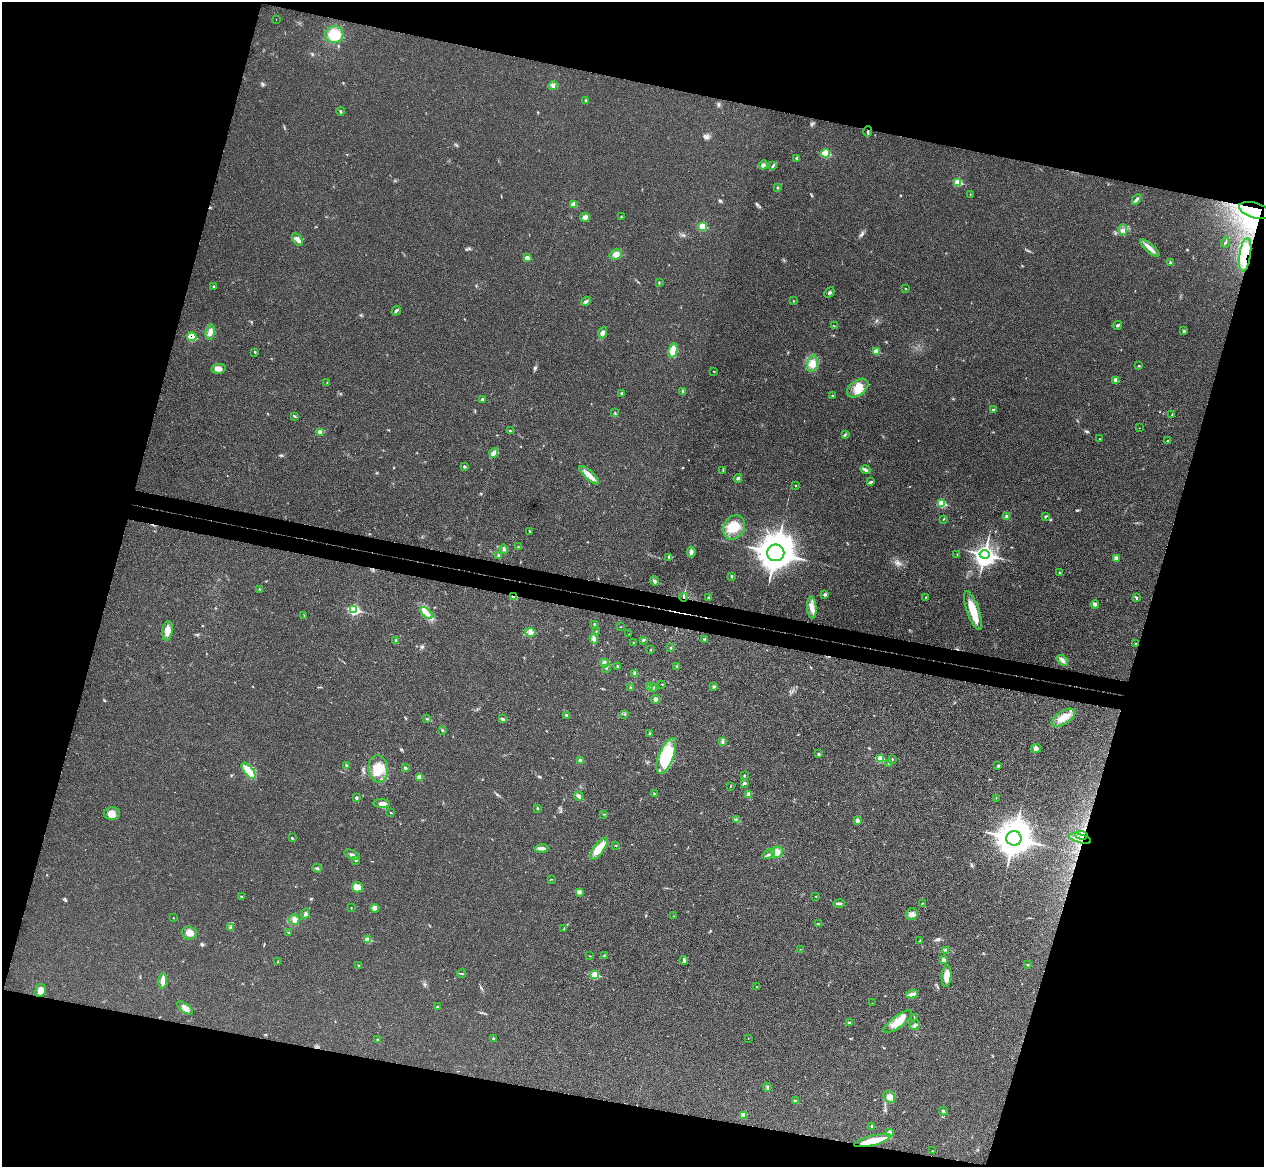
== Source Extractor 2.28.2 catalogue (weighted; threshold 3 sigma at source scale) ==
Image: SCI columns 19-5064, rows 302-4961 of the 5084 x 5145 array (HDU 1 of 3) = the unmasked area's bounding box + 8 px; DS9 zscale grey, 4 x 4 block average (1 PNG px = mean of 4 x 4 image px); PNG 1266 x 1169 px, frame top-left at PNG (2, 2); each listed source drawn as its Kron ellipse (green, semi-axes under 4 px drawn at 4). Shown black and unused: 33% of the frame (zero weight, under 3 of 4 exposures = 6% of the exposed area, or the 3 px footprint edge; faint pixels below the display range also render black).
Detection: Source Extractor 2.28.2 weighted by HDU 2 'WHT'. Background 0.0253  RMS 0.0061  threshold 0.0274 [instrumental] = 3 sigma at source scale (4.5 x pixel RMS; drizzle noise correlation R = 1.50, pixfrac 1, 0.05/0.05 arcsec/px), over >= 5 px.
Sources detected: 242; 1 inside a brighter object's white glare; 1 cosmic-ray / hot-pixel residue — neither listed nor drawn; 7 inside a brighter listed object's ellipse — not listed separately; the other 233 listed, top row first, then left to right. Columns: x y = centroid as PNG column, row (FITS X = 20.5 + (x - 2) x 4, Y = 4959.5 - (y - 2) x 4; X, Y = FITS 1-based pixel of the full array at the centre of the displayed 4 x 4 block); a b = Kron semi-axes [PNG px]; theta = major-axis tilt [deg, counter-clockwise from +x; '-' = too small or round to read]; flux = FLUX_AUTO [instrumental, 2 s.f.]
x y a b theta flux
276 19 2 2 - 0.77
334 34 9 8 - 89
553 85 4 4 - 11
586 100 3 2 - 4
341 111 4 2 - 3.5
868 132 5 2 - 4.8
825 153 4 3 - 56
797 159 3 2 - 6.6
764 165 4 4 - 8.2
773 166 3 2 - 3.3
958 182 4 3 - 53
777 187 3 2 - 3.3
970 194 2 2 - 1.3
1136 199 5 2 - 7.1
573 205 3 3 - 21
1255 210 16 7 -15 97
585 217 5 4 - 15
621 217 2 2 - 2.3
702 226 3 3 - 57
1123 230 5 3 - 11
297 239 7 3 -61 13
1225 242 5 2 - 3
1150 248 12 4 -40 23
616 254 6 5 - 19
1245 255 17 6 81 150
527 258 3 2 - 16
1170 263 3 2 - 3.4
659 282 2 2 - 1.5
214 287 3 3 - 4.5
905 288 2 2 - 1.8
829 292 5 3 - 7
586 301 5 3 - 6.8
793 301 2 2 - 1.8
396 311 5 2 - 5
1117 325 5 3 - 6.3
834 326 2 2 - 1.3
1184 331 2 2 - 1.5
210 332 7 4 82 21
603 332 6 3 69 11
192 337 4 4 - 51
673 350 7 4 76 39
876 351 3 2 - 32
255 352 3 2 - 2.5
812 364 8 5 74 25
1139 366 3 2 - 2.9
219 369 7 4 9 22
714 372 2 2 - 1.6
1116 380 3 2 - 17
327 383 2 2 - 2.1
858 388 12 7 36 44
683 391 3 2 - 6.7
621 393 3 2 - 3.5
832 396 3 2 - 2.6
482 399 3 3 - 5.4
993 410 4 2 - 4
615 413 2 2 - 2.7
1172 414 4 2 - 1.7
294 416 3 2 - 3.3
1139 428 2 2 - 0.77
510 431 3 2 - 4.1
321 432 3 2 - 5.4
845 434 4 2 - 4.3
1100 439 2 2 - 1.1
1167 440 2 2 - 1.5
494 453 5 4 - 12
464 467 3 2 - 5.7
723 470 4 2 - 3
865 470 5 3 - 8
589 475 13 4 -42 31
738 478 4 3 - 6.1
871 482 4 2 - 4.7
795 485 2 2 - 2.7
942 503 3 2 - 78
1007 516 3 3 - 5.9
1046 516 4 2 - 4.1
943 519 2 2 - 1.4
734 527 13 10 59 67
529 531 2 2 - 1.7
518 547 2 2 - 2.1
504 549 4 3 - 6.6
691 552 5 4 - 11
776 553 8 8 - 6300
957 554 2 2 - 1
985 554 5 4 - 1200
499 555 3 3 - 6.2
669 557 3 2 - 2.4
1116 558 4 3 - 6.3
1060 573 3 2 - 4
732 576 3 2 - 4
654 581 5 2 - 6.1
259 589 2 2 - 1.2
825 595 4 3 - 6.3
514 597 3 2 - 10
683 597 4 2 - 4.9
926 597 2 2 - 1.5
708 598 3 2 - 5.2
1137 598 3 2 - 3.1
1095 604 4 4 - 8.6
812 607 11 4 -85 27
354 610 4 3 - 180
973 611 20 6 -71 80
427 613 7 4 -39 19
304 615 3 2 - 1.8
594 624 2 2 - 3.1
621 627 2 2 - 1.4
167 631 10 5 81 30
596 631 2 2 - 1.9
530 632 5 4 - 13
629 634 2 2 - 1
594 639 5 3 - 8.2
704 639 3 2 - 3.1
396 640 3 3 - 4.7
643 640 2 2 - 1.5
633 643 2 2 - 1.5
1135 644 2 2 - 3.7
671 648 3 2 - 2.8
651 650 2 2 - 1.1
1062 660 6 4 -39 12
604 663 4 4 - 12
617 666 3 2 - 2.9
677 667 4 2 - 6.1
606 668 3 2 - 3.7
635 673 3 3 - 6.6
662 684 2 2 - 1.4
714 686 3 3 - 5.5
650 687 4 4 - 11
653 687 3 2 - 2.9
631 688 3 2 - 3.9
655 699 4 3 - 9
625 714 3 3 - 3.4
566 715 3 2 - 3.7
426 718 3 2 - 1.4
1063 718 13 6 33 48
502 719 4 2 - 6.9
442 730 3 2 - 3.8
649 734 3 2 - 3.9
722 742 4 3 - 6.4
1036 748 5 4 - 9
819 754 3 3 - 4.3
666 756 19 7 68 200
880 759 3 2 - 110
892 759 3 2 - 2.8
580 760 3 3 - 11
889 763 4 2 - 4
346 765 3 2 - 2.3
998 766 3 2 - 5.1
405 768 3 3 - 5.3
378 769 14 9 -84 70
249 771 10 4 -52 62
745 775 2 2 - 1.4
419 777 3 2 - 26
744 783 3 3 - 6.1
731 786 2 2 - 1.2
654 793 2 2 - 2.4
748 794 4 3 - 6.4
579 796 4 3 - 14
356 798 3 3 - 4.1
996 798 2 2 - 1.1
382 804 8 4 -1 15
537 808 3 2 - 3.3
112 813 8 6 1 24
391 813 2 2 - 2.6
604 814 2 2 - 1.6
736 819 3 2 - 2.4
857 821 4 3 - 9.6
1082 835 6 3 -5 11
292 838 3 2 - 3
1014 838 8 7 - 7200
1080 839 11 3 -15 18
615 846 2 2 - 1.4
542 848 6 4 6 12
599 849 13 5 54 65
777 852 5 5 - 29
769 854 7 2 25 7.1
352 855 8 2 -21 8.1
355 861 2 2 - 1.3
317 868 4 2 - 5.3
551 879 2 2 - 1.7
357 887 5 5 - 36
579 892 2 2 - 22
241 896 3 2 - 2
816 897 2 2 - 1.1
922 903 2 2 - 2
839 904 5 2 - 6.7
351 907 2 2 - 1.7
374 908 4 4 - 13
305 914 5 3 - 7.5
912 914 6 5 - 15
674 916 2 2 - 1.5
173 918 2 2 - 1.5
294 919 5 5 - 14
818 924 3 2 - 2.7
230 927 2 2 - 2
564 929 3 2 - 4
289 932 4 2 - 2
189 933 8 6 -2 24
368 940 3 2 - 40
920 941 4 2 - 3.5
801 949 2 2 - 1.1
945 950 2 2 - 1.6
590 956 2 2 - 1
604 956 3 2 - 3.6
684 960 4 3 - 5.9
944 960 3 3 - 7.6
277 962 2 2 - 1.4
1028 965 3 2 - 1.6
359 966 2 2 - 2.3
461 973 4 2 - 3.6
595 975 3 2 - 100
947 976 11 5 87 32
163 981 7 4 87 28
757 987 2 2 - 4.3
40 990 6 5 - 23
912 994 6 4 12 15
872 1003 2 2 - 0.88
438 1007 3 2 - 3.4
185 1008 9 4 -38 18
914 1017 2 2 - 1.4
898 1022 17 6 37 53
850 1023 3 2 - 3.4
915 1025 5 3 - 7.9
493 1038 2 2 - 5.3
748 1038 2 2 - 0.87
378 1040 2 2 - 3.3
767 1087 4 2 - 3.9
889 1097 6 5 - 18
796 1101 3 2 - 2.8
943 1111 4 3 - 5.2
743 1115 4 4 - 18
872 1126 2 2 - 11
889 1133 4 3 - 6.3
872 1140 19 5 13 77
932 1151 2 2 - 0.97
Overlapping masked pixels (flux is a lower limit): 7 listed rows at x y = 1255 210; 1245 255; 192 337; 514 597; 683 597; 1082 835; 1080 839
Diffuse or blended objects may show on this block-average render without a row.